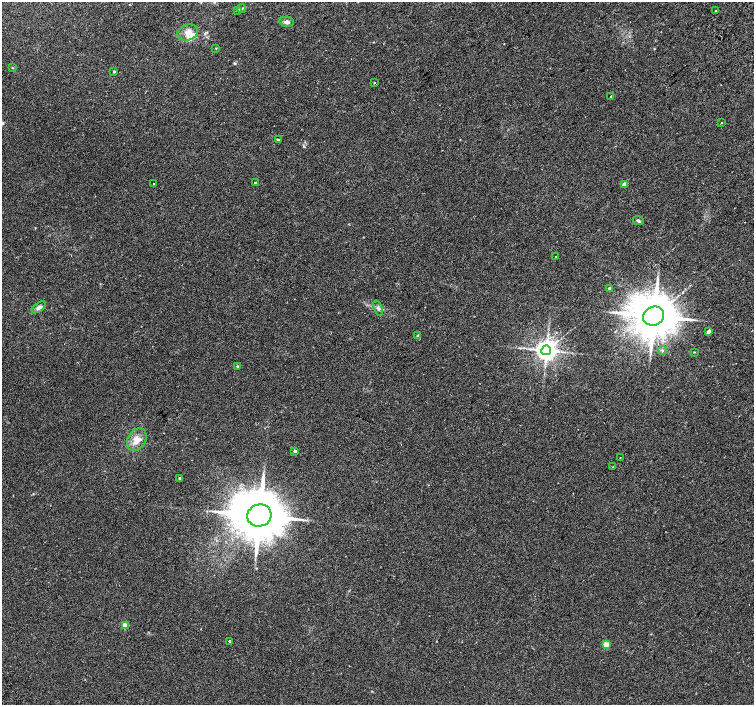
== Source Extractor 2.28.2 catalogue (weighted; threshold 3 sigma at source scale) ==
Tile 10 of 4 x 4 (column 2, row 3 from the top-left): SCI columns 1555-3057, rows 1658-3062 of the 6109 x 6061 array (HDU 1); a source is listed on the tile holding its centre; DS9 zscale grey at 2 x 2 block average (1 PNG px = mean of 2 x 2 image px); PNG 756 x 707 px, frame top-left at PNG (2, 2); each listed source drawn as its Kron ellipse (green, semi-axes under 4 px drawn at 4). Shown black and unused: <1% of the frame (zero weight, under 2 of 3 exposures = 3% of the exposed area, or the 3 px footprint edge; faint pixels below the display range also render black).
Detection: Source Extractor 2.28.2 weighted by HDU 2 'WHT'; one run over the whole footprint, this tile lists its part. Background 0.1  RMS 0.0088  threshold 0.0396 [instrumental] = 3 sigma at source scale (4.5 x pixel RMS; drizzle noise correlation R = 1.50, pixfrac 1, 0.0396/0.0396 arcsec/px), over >= 5 px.
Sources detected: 39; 1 cosmic-ray / hot-pixel residue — neither listed nor drawn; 2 inside a brighter listed object's ellipse — not listed separately; the other 36 listed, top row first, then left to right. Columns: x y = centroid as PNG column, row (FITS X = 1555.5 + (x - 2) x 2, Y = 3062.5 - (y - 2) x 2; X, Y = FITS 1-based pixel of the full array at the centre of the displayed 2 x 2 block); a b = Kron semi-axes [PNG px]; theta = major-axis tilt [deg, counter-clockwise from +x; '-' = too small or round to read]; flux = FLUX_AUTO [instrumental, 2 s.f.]
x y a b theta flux
241 9 4 3 - 3.2
237 10 4 3 - 1.8
716 11 2 2 - 0.86
286 22 7 5 -8 6.6
188 32 10 8 15 15
216 48 3 2 - 1.1
12 68 3 2 - 1.1
114 72 2 2 - 3
374 83 2 2 - 1.5
611 96 2 2 - 1.7
722 123 2 2 - 2.8
278 140 4 3 - 1.8
255 183 2 2 - 3.4
153 184 2 2 - 0.83
624 184 2 2 - 18
638 220 6 3 -25 4
556 257 2 2 - 2.4
610 288 2 2 - 7.8
39 307 8 4 36 6.4
378 308 8 4 -70 5.4
654 316 10 9 - 9600
709 331 2 2 - 16
418 336 3 3 - 2.2
546 350 5 5 - 1900
662 350 4 2 - 1.8
694 352 2 2 - 1.6
237 366 4 3 - 1.9
137 439 12 9 61 19
295 451 2 2 - 6
620 457 2 2 - 0.7
613 467 2 2 - 1.3
180 478 2 2 - 6.5
259 515 12 11 - 13000
125 625 3 3 - 45
229 641 2 2 - 2.7
606 644 3 3 - 41
Diffuse or blended objects may show on this block-average render without a row.